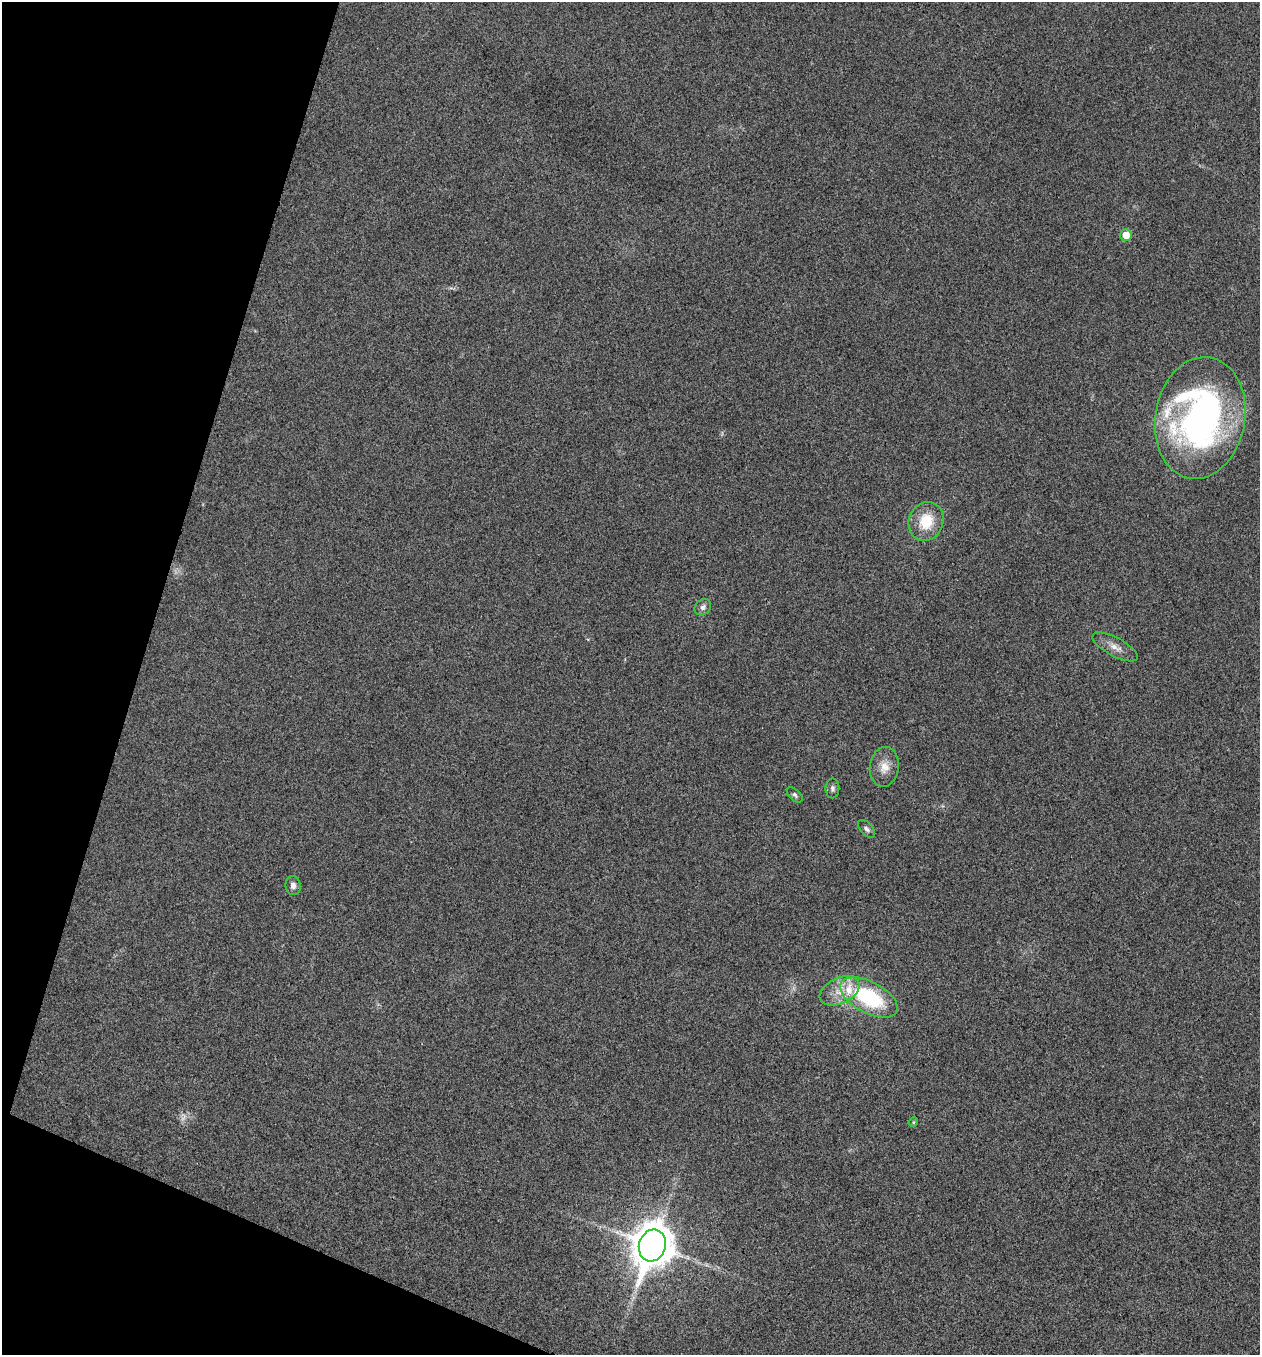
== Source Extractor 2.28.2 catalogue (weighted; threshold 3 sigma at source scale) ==
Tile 9 of 4 x 4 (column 1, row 3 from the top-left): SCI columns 274-1531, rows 1359-2711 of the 5440 x 5425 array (HDU 1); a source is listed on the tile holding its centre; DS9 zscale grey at full resolution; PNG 1262 x 1357 px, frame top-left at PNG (2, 2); each listed source drawn as its Kron ellipse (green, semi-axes under 4 px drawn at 4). Shown black and unused: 15% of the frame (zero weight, under 3 of 4 exposures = <1% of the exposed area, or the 3 px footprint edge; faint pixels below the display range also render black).
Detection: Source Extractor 2.28.2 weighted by HDU 2 'WHT'; one run over the whole footprint, this tile lists its part. Background 0.0206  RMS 0.0057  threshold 0.0256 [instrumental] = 3 sigma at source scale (4.5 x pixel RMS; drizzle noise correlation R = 1.50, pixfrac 1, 0.05/0.05 arcsec/px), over >= 5 px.
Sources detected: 18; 2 too faint to see at this stretch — neither listed nor drawn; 2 inside a brighter listed object's ellipse — not listed separately; the other 14 listed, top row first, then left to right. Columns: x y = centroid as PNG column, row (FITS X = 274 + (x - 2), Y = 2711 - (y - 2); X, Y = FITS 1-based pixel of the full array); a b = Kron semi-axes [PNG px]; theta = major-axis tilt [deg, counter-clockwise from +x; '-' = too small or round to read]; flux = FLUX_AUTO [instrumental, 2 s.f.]
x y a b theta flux
1126 235 6 6 - 7.9
1200 418 61 45 80 210
926 521 20 17 67 18
703 607 9 7 45 2.4
1115 647 25 9 -28 6
884 767 20 14 84 8
832 788 10 7 -89 1.9
795 795 9 5 -44 1.4
867 829 10 6 -49 2
293 885 9 7 -82 3
840 991 21 13 26 10
869 997 31 15 -27 54
913 1122 5 4 - 0.65
652 1246 16 13 72 1800
Overlapping masked pixels (flux is a lower limit): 1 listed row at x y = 652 1246